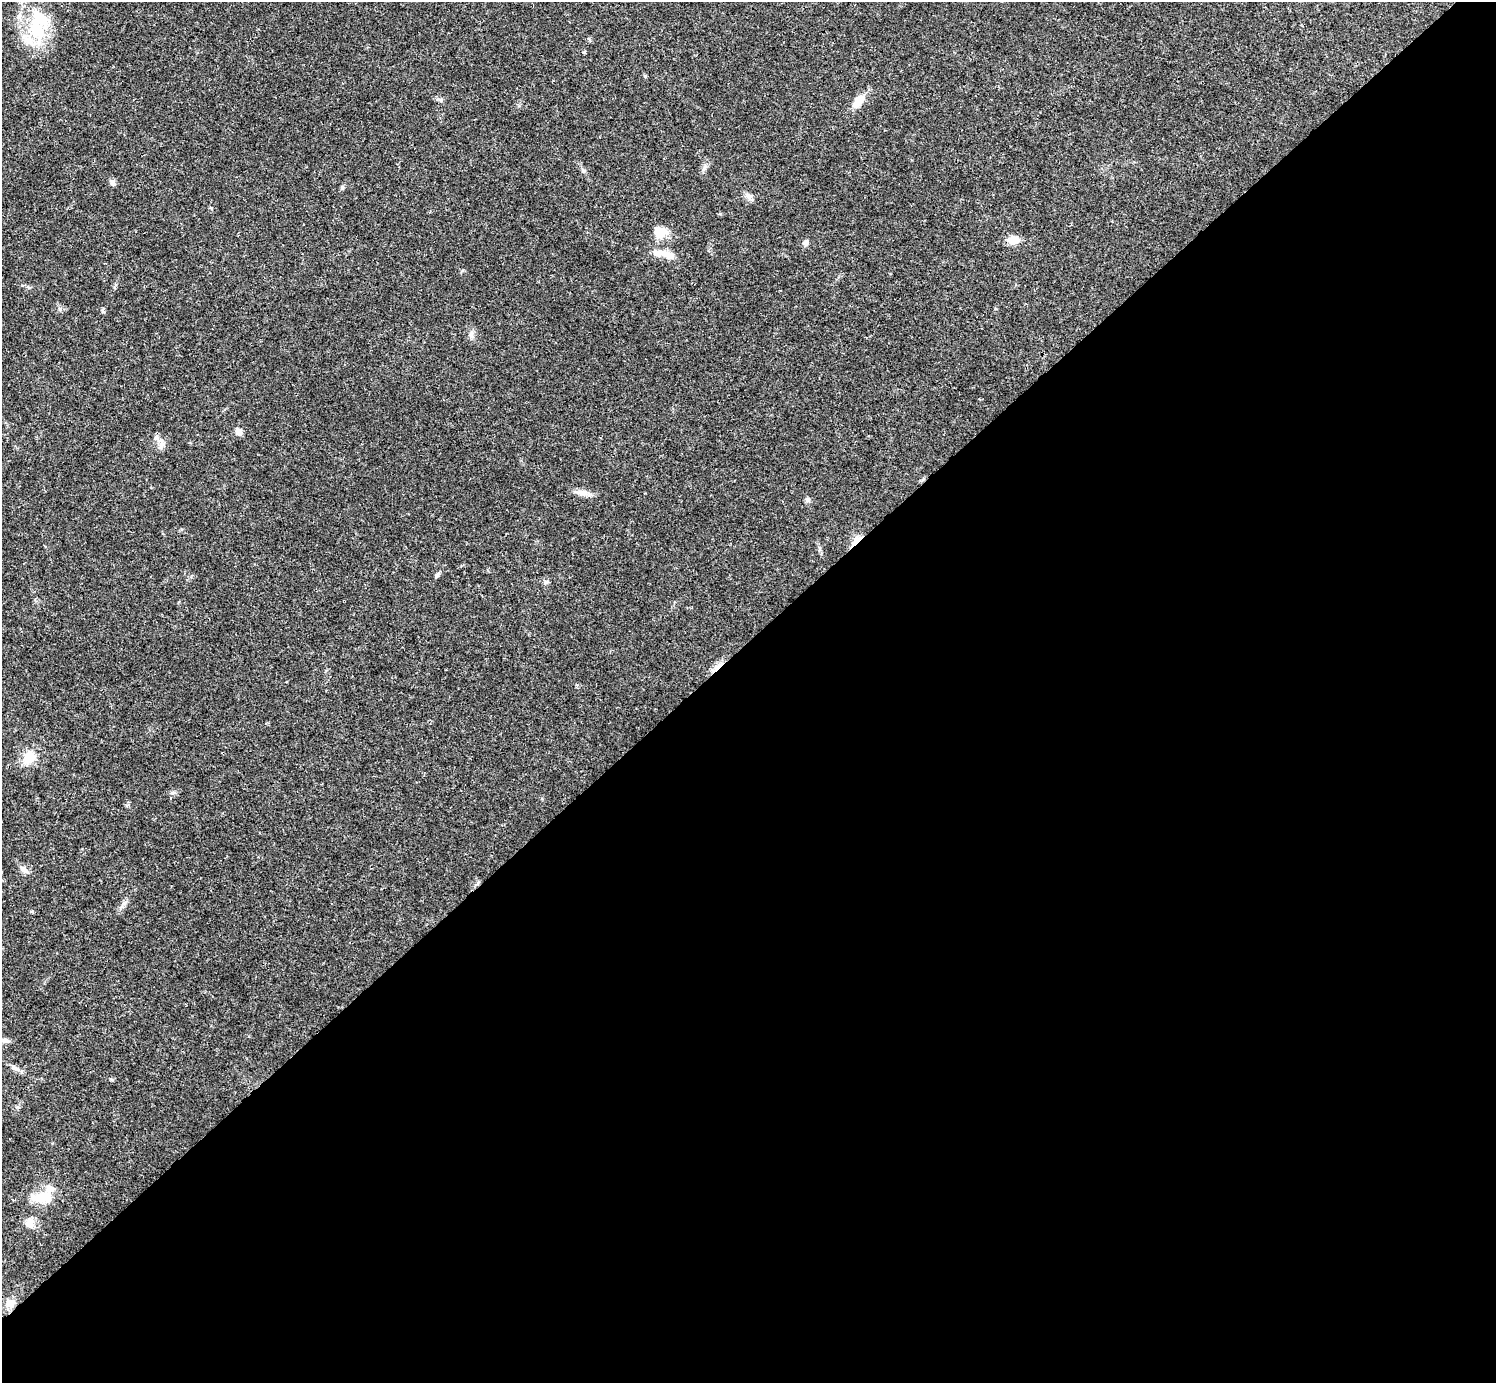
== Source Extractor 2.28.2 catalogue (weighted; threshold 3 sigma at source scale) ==
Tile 12 of 4 x 4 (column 4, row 3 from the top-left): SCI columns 4485-5978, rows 1540-2920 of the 5982 x 5981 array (HDU 1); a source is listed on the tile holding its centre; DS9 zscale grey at full resolution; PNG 1498 x 1385 px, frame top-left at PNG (2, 2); no overlay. Shown black and unused: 54% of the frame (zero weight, under 3 of 4 exposures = <1% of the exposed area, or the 3 px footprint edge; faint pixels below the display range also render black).
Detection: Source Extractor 2.28.2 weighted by HDU 2 'WHT'; one run over the whole footprint, this tile lists its part. Background 0.0208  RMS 0.0022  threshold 0.0101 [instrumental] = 3 sigma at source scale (4.5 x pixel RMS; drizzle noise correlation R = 1.50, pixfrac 1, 0.05/0.05 arcsec/px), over >= 5 px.
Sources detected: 30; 1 inside a brighter object's white glare — not listed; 4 inside a brighter listed object's ellipse — not listed separately; the other 25 listed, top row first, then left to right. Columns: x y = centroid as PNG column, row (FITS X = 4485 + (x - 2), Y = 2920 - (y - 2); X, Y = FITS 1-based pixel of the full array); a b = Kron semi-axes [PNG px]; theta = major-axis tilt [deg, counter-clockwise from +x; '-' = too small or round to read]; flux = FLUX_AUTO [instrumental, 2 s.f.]
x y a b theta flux
39 20 36 26 -43 11
858 101 17 11 50 2.8
113 182 8 7 - 0.7
342 187 5 5 - 0.32
748 195 12 6 -35 0.85
660 232 18 15 -17 3.1
1014 240 13 9 1 2.6
806 243 8 6 33 0.72
668 254 19 10 -14 2.4
471 334 12 6 -87 0.85
238 432 9 7 -59 1.2
161 445 16 8 75 1.4
582 493 16 8 -15 1.6
807 499 6 6 - 0.45
856 541 19 5 45 1.7
437 575 8 5 51 0.51
545 582 7 5 41 0.52
718 666 19 6 41 2
29 758 16 12 49 4
25 870 10 7 -27 0.93
4 1040 11 7 -13 0.87
16 1069 14 5 -19 0.91
45 1196 23 16 -4 4.4
30 1223 13 9 87 1.6
10 1303 13 11 78 1.8
Overlapping masked pixels (flux is a lower limit): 2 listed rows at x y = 856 541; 718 666
Unlisted compact peaks at least as high as the median listed source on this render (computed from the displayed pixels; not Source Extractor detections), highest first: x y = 704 168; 124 903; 60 309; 102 311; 583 171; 463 270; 584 52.